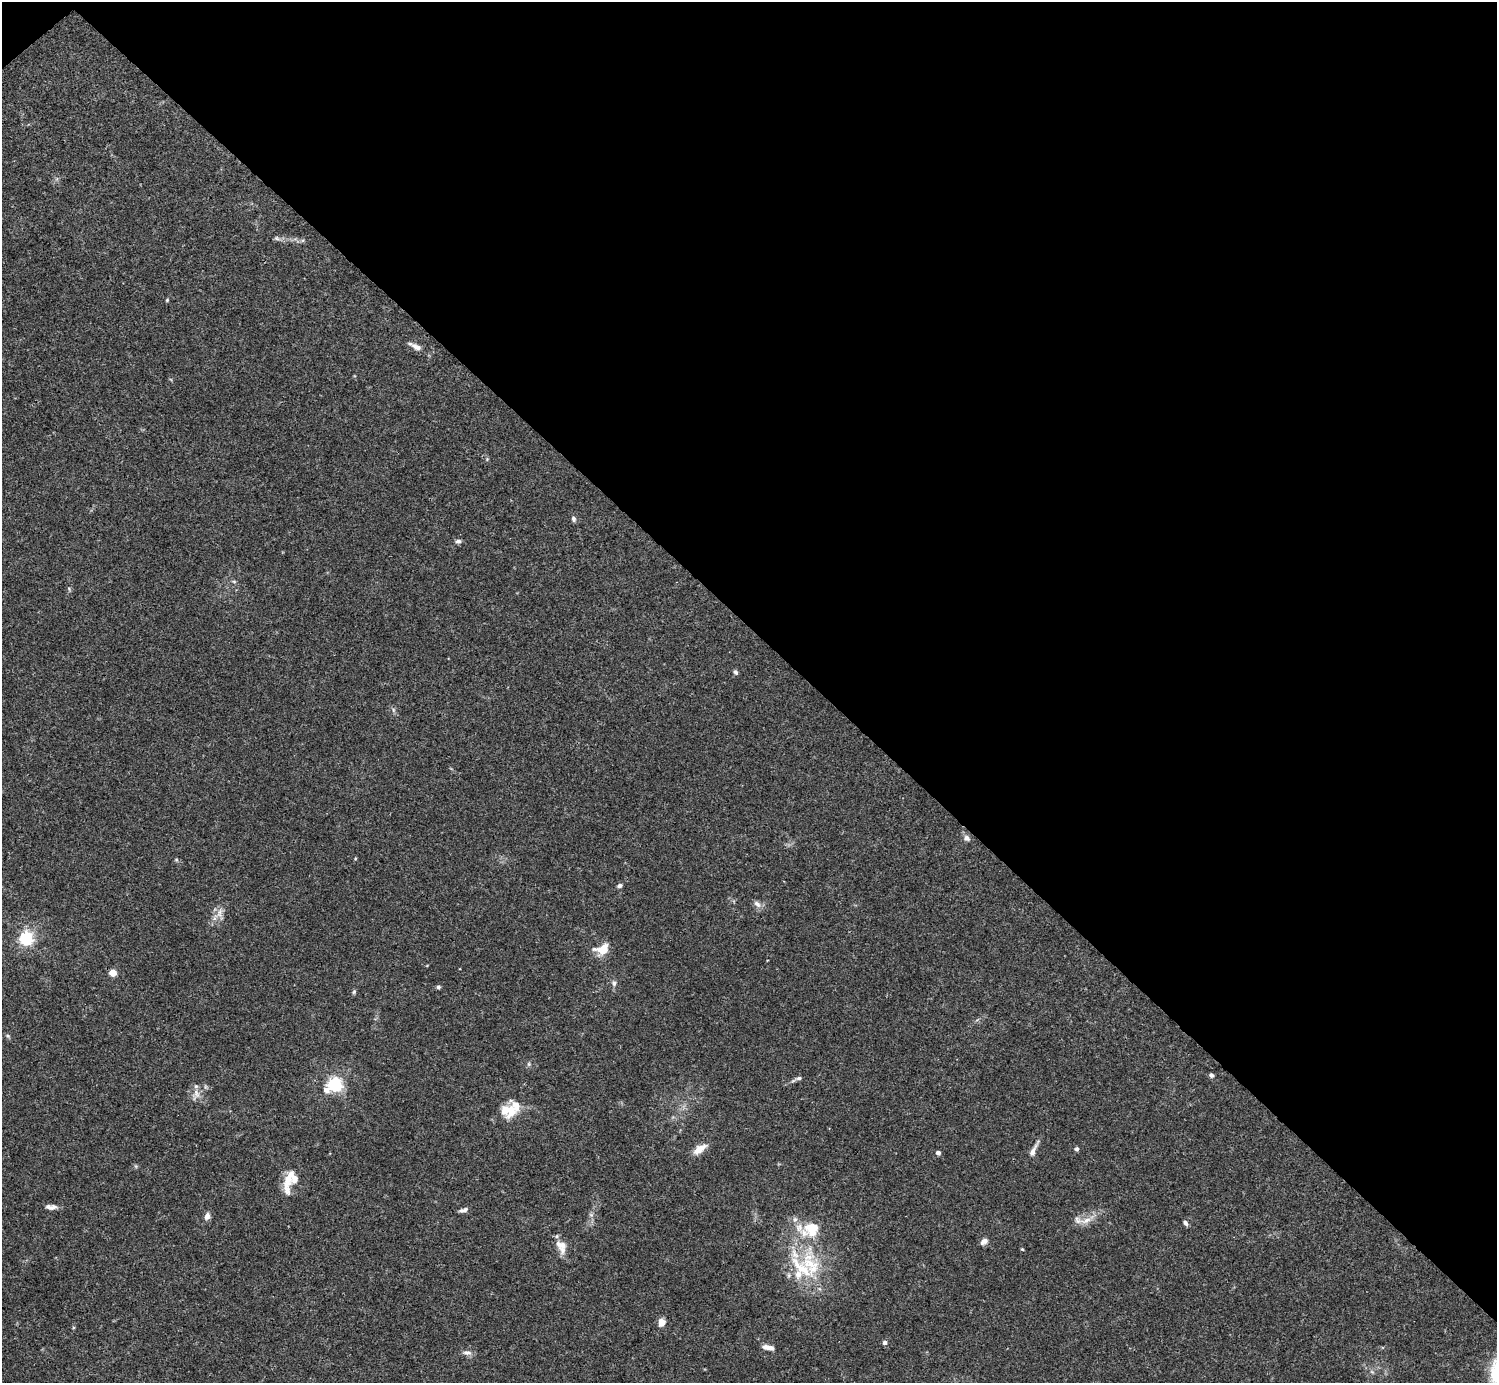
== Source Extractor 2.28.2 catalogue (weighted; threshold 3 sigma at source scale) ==
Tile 3 of 4 x 4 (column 3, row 1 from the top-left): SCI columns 2990-4484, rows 4302-5682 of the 5982 x 5981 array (HDU 1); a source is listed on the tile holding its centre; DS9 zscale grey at full resolution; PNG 1499 x 1385 px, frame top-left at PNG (2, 2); no overlay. Shown black and unused: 46% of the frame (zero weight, under 3 of 4 exposures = <1% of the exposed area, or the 3 px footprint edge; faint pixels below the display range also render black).
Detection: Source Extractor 2.28.2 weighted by HDU 2 'WHT'; one run over the whole footprint, this tile lists its part. Background 0.0165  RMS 0.0022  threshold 0.00978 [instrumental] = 3 sigma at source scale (4.5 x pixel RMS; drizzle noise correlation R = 1.50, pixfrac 1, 0.05/0.05 arcsec/px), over >= 5 px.
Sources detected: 59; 10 inside a brighter listed object's ellipse — not listed separately; the other 49 listed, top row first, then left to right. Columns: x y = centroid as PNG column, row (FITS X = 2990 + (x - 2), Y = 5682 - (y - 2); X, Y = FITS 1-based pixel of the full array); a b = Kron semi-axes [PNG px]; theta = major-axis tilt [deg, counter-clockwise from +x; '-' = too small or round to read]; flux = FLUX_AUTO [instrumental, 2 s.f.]
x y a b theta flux
277 238 8 5 -22 0.5
167 300 4 4 - 0.23
416 347 15 7 -27 1.4
487 459 5 4 - 0.25
573 519 8 6 -74 0.58
458 541 8 5 3 0.59
234 582 6 4 -1 0.29
735 672 6 5 - 0.51
393 710 7 4 -89 0.4
967 838 8 7 - 0.95
176 860 5 5 - 0.28
619 886 6 4 21 0.67
757 904 12 7 -39 1
220 913 16 8 83 1.6
26 938 6 6 - 40
602 949 14 10 21 4
113 973 8 7 - 1.7
614 983 7 7 - 0.69
438 987 5 4 - 0.44
354 992 6 5 - 0.33
8 1036 7 4 -45 0.35
529 1064 6 5 - 0.37
1211 1075 6 5 - 0.53
798 1078 11 5 12 0.61
335 1084 6 6 - 56
326 1090 8 7 - 1.4
196 1095 17 10 67 1.9
511 1110 21 19 -36 4.5
699 1149 17 8 35 2.6
1077 1149 5 4 - 0.52
1033 1150 21 5 63 1.4
938 1153 4 4 - 1.1
135 1166 6 4 -70 0.28
288 1179 38 10 81 4.2
51 1207 15 6 -2 1.2
463 1210 11 5 16 0.74
591 1215 6 5 - 0.44
207 1216 8 6 64 1.1
1086 1220 17 8 16 2.1
1185 1223 7 5 -57 0.62
984 1241 8 5 35 1.2
562 1245 13 9 -13 2
1022 1249 3 3 - 0.24
809 1263 52 24 -88 15
662 1323 9 7 67 1.6
885 1342 5 4 - 0.86
768 1347 14 5 -10 1.4
467 1353 13 7 -7 0.97
1372 1372 7 4 -19 0.35